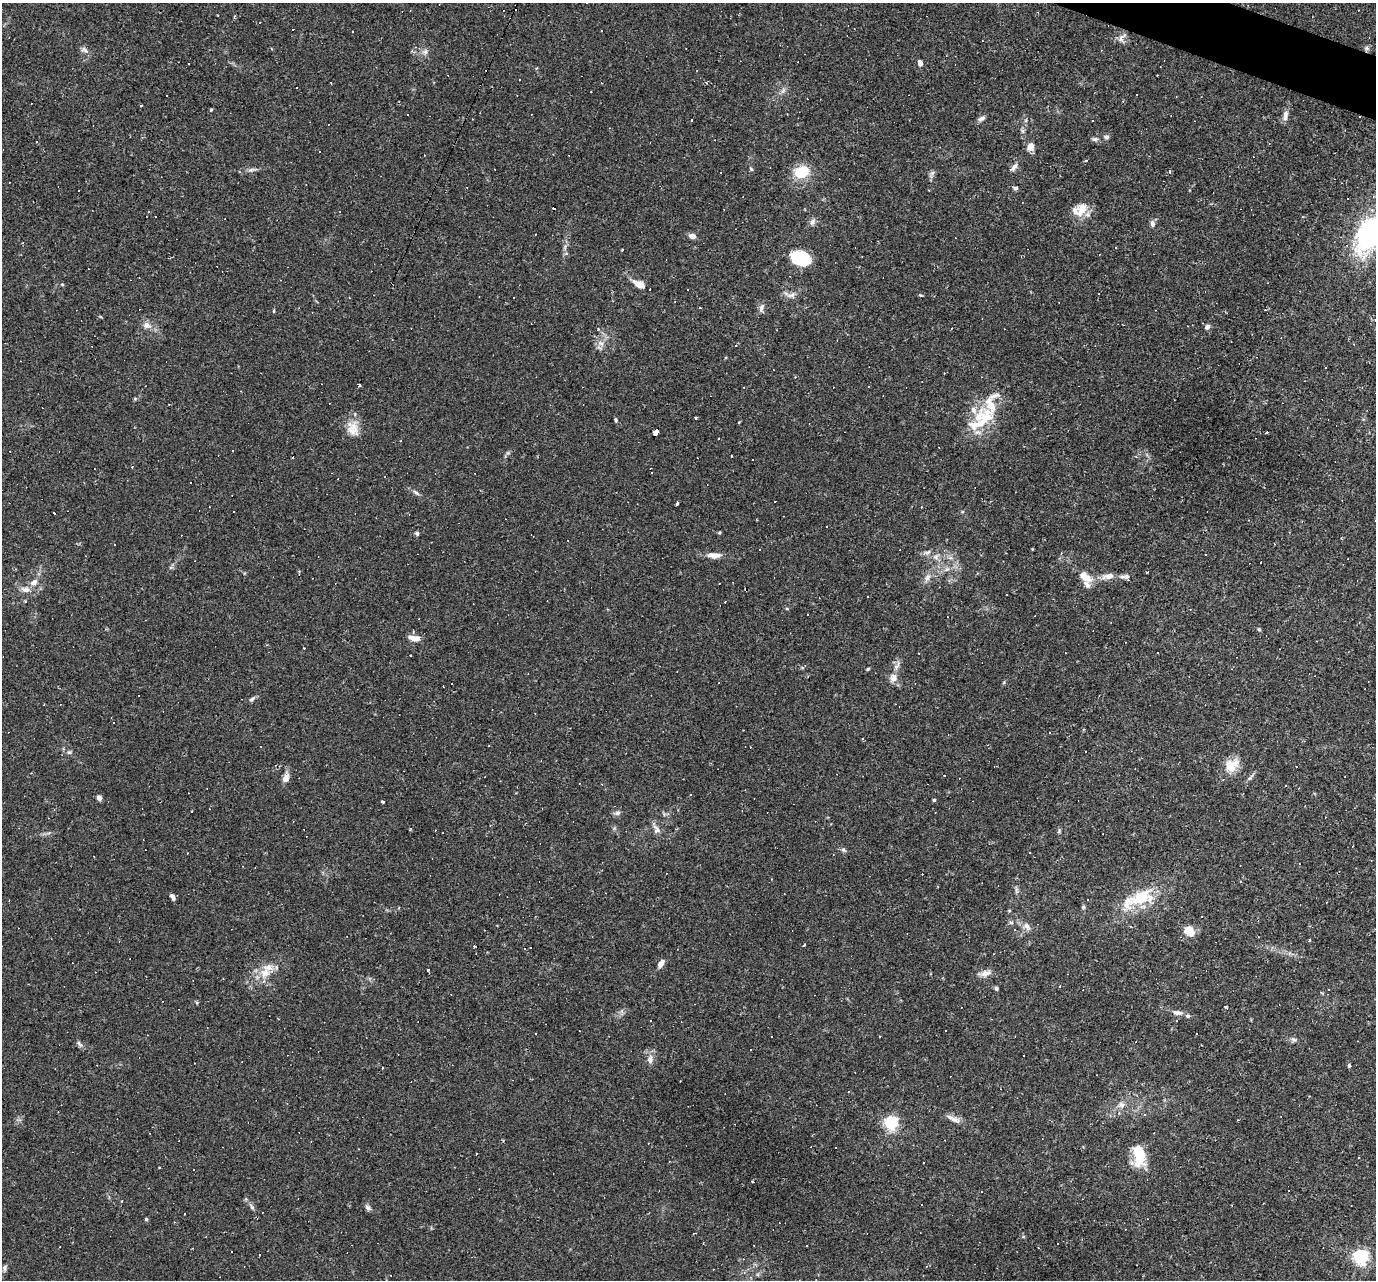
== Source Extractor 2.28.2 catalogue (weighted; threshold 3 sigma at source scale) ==
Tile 10 of 4 x 4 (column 2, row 3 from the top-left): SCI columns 1375-2748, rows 1544-2821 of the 5495 x 5510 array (HDU 1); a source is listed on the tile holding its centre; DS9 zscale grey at full resolution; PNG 1378 x 1282 px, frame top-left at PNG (2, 3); no overlay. Shown black and unused: <1% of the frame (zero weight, under 2 of 3 exposures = <1% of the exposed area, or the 3 px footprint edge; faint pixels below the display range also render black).
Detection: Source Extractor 2.28.2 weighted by HDU 2 'WHT'; one run over the whole footprint, this tile lists its part. Background 0.0261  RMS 0.0036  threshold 0.016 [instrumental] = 3 sigma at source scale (4.5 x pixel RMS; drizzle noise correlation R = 1.50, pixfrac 1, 0.05/0.05 arcsec/px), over >= 5 px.
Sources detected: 266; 1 inside a brighter object's white glare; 107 cosmic-ray / hot-pixel residue — not listed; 8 inside a brighter listed object's ellipse — not listed separately; the other 150 listed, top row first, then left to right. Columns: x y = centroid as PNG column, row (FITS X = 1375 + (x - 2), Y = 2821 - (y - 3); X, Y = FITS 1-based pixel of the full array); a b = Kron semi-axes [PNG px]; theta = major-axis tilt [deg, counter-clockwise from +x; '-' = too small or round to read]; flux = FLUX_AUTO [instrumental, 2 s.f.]
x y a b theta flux
260 22 2 2 - 0.27
602 30 3 2 - 0.34
1122 37 16 6 46 1.5
1367 48 7 5 -46 0.78
85 50 12 5 -41 1.2
412 51 4 4 - 0.51
425 52 7 6 - 1
920 63 5 4 - 2.2
1157 75 2 2 - 0.21
591 92 2 2 - 0.21
1137 95 3 2 - 0.3
141 105 4 2 - 0.28
211 110 4 4 - 0.33
1285 115 15 6 81 1.9
1359 117 3 2 - 0.56
981 118 9 5 31 1.2
691 120 3 2 - 0.73
1026 120 6 4 72 0.47
1092 121 2 2 - 0.26
1106 137 7 6 - 0.8
1095 139 7 5 -10 0.84
1030 147 9 8 - 2.5
1086 160 4 3 - 0.52
1014 167 13 5 51 1.4
751 169 6 4 -46 0.41
251 170 8 5 18 0.95
1169 171 4 3 - 0.63
801 172 15 12 21 9.5
932 173 7 5 44 0.81
1015 188 7 4 -9 0.75
78 191 2 2 - 0.37
1083 208 22 13 60 5.4
812 222 9 7 69 1.2
1152 224 8 6 90 1.2
535 234 2 2 - 0.2
1368 235 42 25 67 43
692 236 8 6 -14 1.7
1115 248 3 3 - 0.32
622 250 3 3 - 0.42
566 254 5 4 - 0.85
801 258 18 13 -33 14
62 284 5 3 - 0.33
639 284 17 8 -28 3.3
791 295 12 7 9 1.9
920 295 3 2 - 0.7
699 307 3 2 - 0.43
761 308 12 6 80 1.2
274 311 5 3 - 0.32
147 325 11 9 -20 2.2
1207 327 7 6 - 1
601 343 9 6 -21 1.5
982 377 3 3 - 0.28
359 385 3 2 - 0.72
985 419 47 25 58 17
616 420 5 4 - 0.47
353 426 21 15 -72 5.1
655 432 6 4 61 7.1
1267 432 3 3 - 12
232 451 2 2 - 0.28
508 453 6 3 -17 0.45
651 473 3 2 - 0.43
416 493 10 5 -34 0.98
677 503 4 3 - 1.7
921 507 3 3 - 0.3
233 511 2 2 - 0.27
54 513 3 2 - 0.96
719 533 4 3 - 0.39
417 534 6 4 -88 0.65
115 544 2 2 - 0.28
1274 544 3 2 - 0.23
927 552 10 6 20 1.1
714 555 19 7 -2 2.9
936 557 8 7 - 1.3
947 569 6 5 - 0.81
1108 576 19 8 12 3.3
1127 576 8 7 - 1.2
927 577 12 7 55 1.9
1085 577 21 11 -41 4.6
34 582 10 7 45 2.1
26 589 13 8 -3 2.4
1006 594 3 3 - 1.2
725 602 3 2 - 0.38
787 609 5 3 - 0.34
1259 629 5 4 - 0.41
415 638 13 6 -8 3.1
1316 641 3 2 - 0.21
1158 653 3 2 - 0.29
897 666 14 6 53 1.6
868 669 4 3 - 0.47
893 678 10 9 - 2.6
443 686 3 2 - 0.25
252 699 9 5 37 0.84
69 752 6 4 0 0.57
1231 765 20 15 40 5.8
286 778 11 7 65 2.3
99 798 6 5 - 1.4
934 800 4 4 - 0.46
383 802 4 3 - 1.3
192 811 2 2 - 0.3
617 813 9 6 20 1
411 829 5 3 - 0.38
656 829 14 9 -64 2.1
1059 831 7 4 68 0.5
443 833 3 2 - 0.25
843 850 7 5 -51 0.73
242 866 3 2 - 0.21
1016 891 9 4 -89 0.8
172 897 8 4 -59 1.1
1141 898 32 18 21 15
1088 900 2 2 - 0.27
1083 907 5 4 - 0.45
1009 911 5 3 - 0.31
1011 922 6 4 -1 0.58
1027 926 12 8 -56 1.9
1189 931 11 8 -45 6.1
1309 940 4 2 - 0.46
804 945 3 3 - 2.8
525 949 3 2 - 0.39
994 954 3 2 - 0.22
661 963 10 6 57 2
428 970 3 3 - 3.2
265 973 15 12 23 5
986 973 15 8 15 2.4
1060 986 3 2 - 0.27
996 988 6 4 -74 0.61
1226 1007 4 3 - 0.46
1177 1013 15 6 -8 1.9
650 1020 3 2 - 0.37
1294 1039 8 5 -19 0.86
80 1044 11 5 -45 0.96
751 1050 3 2 - 0.47
1024 1055 2 2 - 0.25
650 1060 13 7 87 2.1
1349 1066 5 4 - 0.59
383 1068 3 2 - 0.49
848 1092 3 2 - 0.23
1122 1105 10 7 -66 1.7
953 1119 22 6 -25 2.4
891 1123 6 5 - 71
477 1154 3 2 - 0.37
1139 1156 24 13 -81 11
194 1170 3 2 - 0.42
122 1201 3 3 - 0.33
252 1207 8 5 -59 0.82
368 1208 9 6 -50 1
185 1214 3 2 - 0.4
146 1219 4 4 - 0.46
806 1246 3 2 - 0.51
1361 1257 6 6 - 93
4 1268 9 6 79 0.92
Overlapping masked pixels (flux is a lower limit): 2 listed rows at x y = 1359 117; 655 432
Isophote crosses this tile's border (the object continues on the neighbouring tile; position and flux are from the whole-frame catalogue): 1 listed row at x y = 1368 235